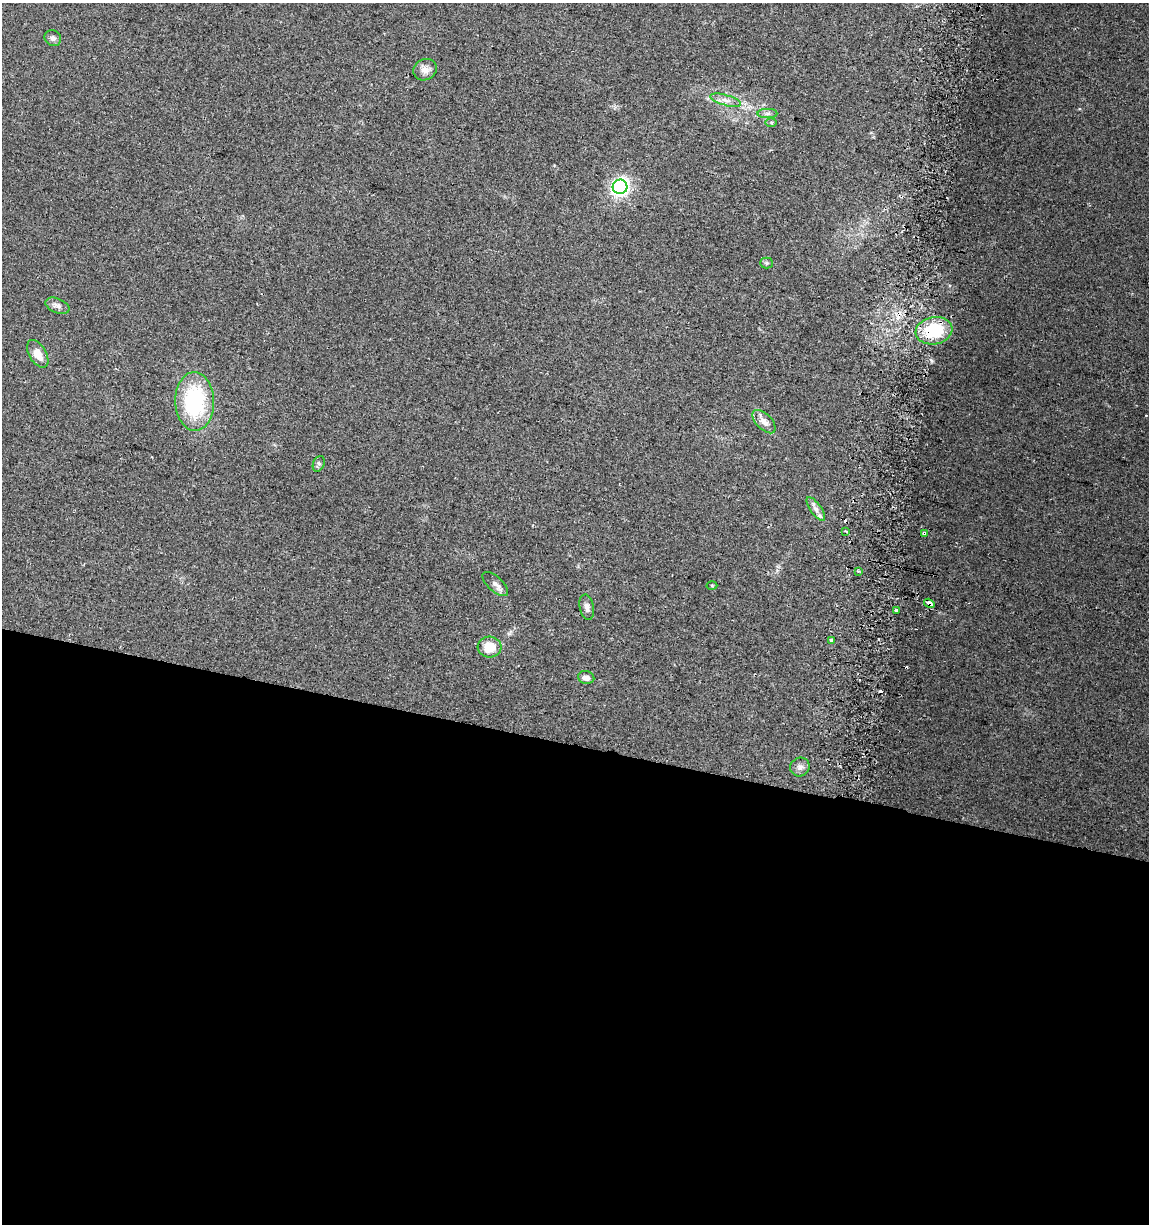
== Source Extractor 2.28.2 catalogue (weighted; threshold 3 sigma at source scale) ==
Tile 14 of 4 x 4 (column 2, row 4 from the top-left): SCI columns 1464-2610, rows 5-1226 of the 5161 x 4904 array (HDU 1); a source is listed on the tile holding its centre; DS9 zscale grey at full resolution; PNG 1151 x 1226 px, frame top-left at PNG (2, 3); each listed source drawn as its Kron ellipse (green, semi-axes under 4 px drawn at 4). Shown black and unused: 39% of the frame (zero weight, under 2 of 3 exposures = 2% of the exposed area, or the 3 px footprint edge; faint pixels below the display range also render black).
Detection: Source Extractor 2.28.2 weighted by HDU 2 'WHT'; one run over the whole footprint, this tile lists its part. Background 0.11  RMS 0.01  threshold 0.047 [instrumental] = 3 sigma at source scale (4.5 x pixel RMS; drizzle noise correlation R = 1.50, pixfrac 1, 0.0396/0.0396 arcsec/px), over >= 5 px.
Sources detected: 34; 8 cosmic-ray / hot-pixel residue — neither listed nor drawn; the other 26 listed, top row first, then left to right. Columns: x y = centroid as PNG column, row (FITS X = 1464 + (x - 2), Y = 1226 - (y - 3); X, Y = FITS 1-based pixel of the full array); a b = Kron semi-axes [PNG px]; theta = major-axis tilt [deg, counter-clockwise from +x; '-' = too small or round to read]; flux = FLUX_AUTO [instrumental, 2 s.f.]
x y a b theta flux
53 38 8 7 - 3.4
425 70 12 10 26 7.3
726 100 16 5 -16 6.2
767 113 10 4 0 3.1
771 122 6 4 0 1.6
620 187 7 7 - 340
767 263 6 5 - 1.7
57 306 12 7 -21 4.4
934 331 18 13 10 56
38 354 15 8 -59 10
195 401 29 19 -88 94
764 422 14 7 -45 7.4
319 464 8 5 68 2.6
816 509 14 5 -55 5.4
846 531 4 3 - 3.4
924 533 4 3 - 20
858 571 4 3 - 1.5
495 584 16 7 -42 5.7
712 585 5 3 - 0.98
929 603 5 3 - 34
587 607 13 7 -78 4.8
896 610 3 3 - 15
831 640 4 3 - 6.4
490 647 12 10 -4 20
586 677 8 6 -12 5.2
800 767 10 9 - 4.5
Overlapping masked pixels (flux is a lower limit): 3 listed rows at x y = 934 331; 924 533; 929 603
Unlisted compact peaks at least as high as the median listed source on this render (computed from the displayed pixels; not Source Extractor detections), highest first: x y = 931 361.